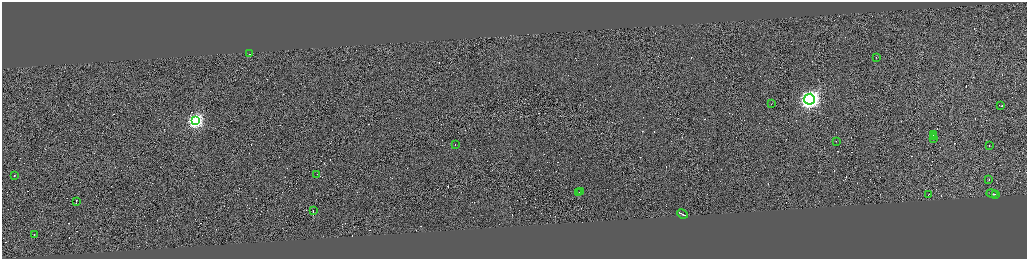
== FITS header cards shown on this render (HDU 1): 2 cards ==
NAXIS1  =                 4100
NAXIS2  =                 1026

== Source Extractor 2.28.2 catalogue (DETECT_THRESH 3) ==
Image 4100 x 1026 px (HDU 1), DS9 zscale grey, zoomed out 1/4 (1 PNG px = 4 x 4 image px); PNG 1029 x 261 px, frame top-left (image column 3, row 1026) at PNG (2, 2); each listed source drawn as its Kron ellipse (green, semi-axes under 4 px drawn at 4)
Background 0.719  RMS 4.2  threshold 12.5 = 3 sigma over >= 5 px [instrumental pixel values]
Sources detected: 343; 319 cannot appear on this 1/4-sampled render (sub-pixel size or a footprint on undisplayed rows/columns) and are neither listed nor drawn; the other 24 listed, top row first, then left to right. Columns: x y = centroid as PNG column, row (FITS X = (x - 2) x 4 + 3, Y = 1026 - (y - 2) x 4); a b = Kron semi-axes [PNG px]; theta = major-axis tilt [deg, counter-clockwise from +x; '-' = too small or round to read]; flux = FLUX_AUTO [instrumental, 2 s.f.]
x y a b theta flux
250 54 2 1 - 1.5e+04
876 57 2 1 - 1.3e+04
809 99 5 5 - 1.4e+06
771 103 2 1 - 2.6e+04
1001 105 2 1 - 4.3e+04
195 120 4 4 - 6.6e+05
933 134 3 1 - 1.8e+04
934 136 2 1 - 1.6e+04
934 138 2 1 - 1.2e+04
836 141 2 1 - 9.4e+03
455 145 2 1 - 1.3e+04
989 146 2 1 - 9.9e+03
317 175 2 1 - 1.5e+04
14 176 2 1 - 6.0e+04
989 180 2 1 - 1.7e+04
578 192 2 1 - 1.6e+04
580 192 2 1 - 1.5e+04
992 193 6 1 -14 4.1e+04
995 194 2 1 - 1.7e+04
928 195 2 1 - 1.6e+04
76 201 4 1 - 2.5e+04
313 211 2 1 - 1.7e+04
682 214 5 1 - 6.3e+04
34 235 2 1 - 1.4e+04
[319 sub-pixel or undisplayed-footprint detections neither listed nor drawn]